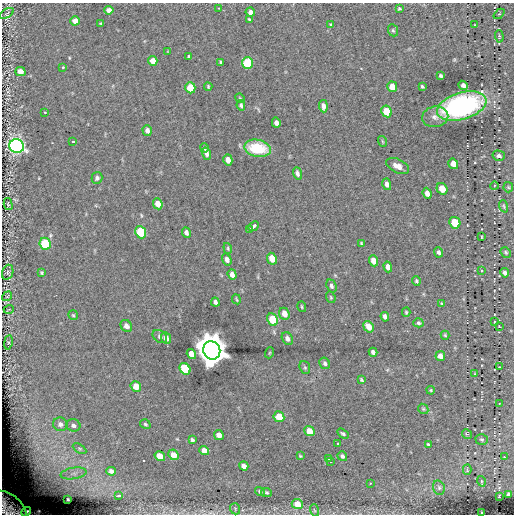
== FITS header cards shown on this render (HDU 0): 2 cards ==
NAXIS1  =                  512
NAXIS2  =                  512

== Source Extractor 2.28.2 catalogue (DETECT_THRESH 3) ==
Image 512 x 512 px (HDU 0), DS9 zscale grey, 1 PNG px = 1 image px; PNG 516 x 516 px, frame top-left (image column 1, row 512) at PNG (2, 3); each listed source drawn as its Kron ellipse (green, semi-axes under 4 px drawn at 4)
Background 0.361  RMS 4.7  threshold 14.2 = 3 sigma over >= 5 px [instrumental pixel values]
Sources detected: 155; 1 with non-positive FLUX_AUTO (blend fragments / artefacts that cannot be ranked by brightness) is neither listed nor drawn; the other 154 listed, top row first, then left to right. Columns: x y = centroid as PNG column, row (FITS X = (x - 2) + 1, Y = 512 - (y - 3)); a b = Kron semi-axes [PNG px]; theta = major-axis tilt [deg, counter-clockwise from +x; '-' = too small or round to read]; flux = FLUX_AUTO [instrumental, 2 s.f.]
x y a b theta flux
219 8 2 2 - 2.3e+02
399 9 3 3 - 3.5e+02
109 10 4 4 - 2.0e+03
250 12 4 4 - 1.3e+03
7 13 8 2 33 2.9e+02
499 14 6 4 43 3.7e+02
249 19 3 2 - 3.2e+02
75 21 5 4 - 2.2e+03
101 23 3 2 - 2.9e+02
331 25 3 3 - 4.3e+02
475 25 3 2 - 2.3e+02
393 30 6 5 - 4.7e+02
499 36 6 3 -88 4.5e+02
168 52 3 2 - 2.0e+02
189 57 4 3 - 6.5e+02
153 61 5 4 - 3.4e+03
221 62 3 3 - 4.5e+02
248 63 6 5 - 1.6e+04
63 67 3 2 - 2.2e+02
20 72 5 4 - 2.3e+03
441 76 4 3 - 6.0e+02
463 85 5 4 - 1.3e+03
422 86 4 3 - 4.2e+02
208 87 4 3 - 3.8e+02
392 87 5 5 - 3.2e+03
190 88 6 5 - 8.0e+03
240 98 5 4 - 3.4e+02
241 105 5 4 - 5.8e+02
323 106 6 4 -84 1.3e+03
462 106 25 13 17 6.7e+04
387 111 6 5 - 6.5e+03
45 112 2 2 - 1.9e+02
435 117 13 10 9 2.6e+03
276 123 5 4 - 1.3e+03
147 130 5 4 - 1.2e+03
382 141 5 3 - 3.0e+02
73 142 3 3 - 7.1e+02
17 146 7 7 - 1.4e+05
204 148 5 3 - 5.3e+02
258 148 13 8 -10 1.2e+04
207 154 6 4 -71 1.1e+03
499 156 6 5 - 1.0e+03
228 160 6 4 -73 2.2e+03
453 164 5 4 - 2.4e+03
398 166 12 6 -26 2.8e+03
297 173 6 4 -71 9.4e+02
97 178 6 5 - 8.7e+02
387 184 6 4 -74 1.0e+03
494 186 4 3 - 2.5e+02
508 187 5 5 - 4.0e+02
442 189 6 5 - 3.5e+03
427 193 5 4 - 1.6e+03
8 204 6 3 -76 3.9e+02
158 204 6 4 -66 3.3e+03
504 206 6 4 -71 4.4e+02
455 223 6 5 - 7.7e+03
254 226 6 3 42 1.1e+03
250 229 3 2 - 3.9e+02
141 232 6 5 - 1.5e+04
186 232 5 4 - 1.0e+03
482 237 3 2 - 2.1e+02
361 243 4 3 - 3.7e+02
45 244 6 5 - 1.6e+04
228 248 5 4 - 4.1e+02
439 252 5 4 - 7.0e+02
506 252 6 4 -47 4.7e+02
272 259 6 4 -65 4.3e+03
227 260 6 4 -71 1.4e+03
373 261 6 4 -67 2.9e+03
388 267 5 4 - 1.6e+03
481 271 4 3 - 2.4e+02
8 272 8 5 71 5.1e+02
42 273 4 4 - 3.9e+02
505 273 4 4 - 9.3e+02
232 275 5 4 - 1.7e+03
416 281 5 4 - 4.3e+02
331 286 7 5 -67 7.3e+02
7 296 5 4 - 3.4e+02
331 297 6 4 -69 3.8e+02
236 299 5 2 - 3.6e+02
215 302 4 3 - 9.4e+02
442 304 3 3 - 3.4e+02
302 307 5 3 - 4.1e+02
9 309 5 3 - 2.3e+02
406 312 4 4 - 3.7e+02
284 314 6 5 - 2.9e+03
73 315 5 5 - 4.2e+02
385 317 5 4 - 1.1e+03
272 320 6 5 - 8.8e+03
494 321 2 2 - 2.3e+02
418 323 5 4 - 5.7e+02
126 326 6 5 - 1.7e+03
499 326 4 4 - 2.3e+02
369 327 6 4 -56 3.0e+03
445 335 4 4 - 3.9e+02
160 336 8 5 -37 1.0e+03
166 338 6 4 -68 1.8e+03
287 339 7 5 -60 1.3e+03
8 342 7 4 81 4.6e+02
212 350 9 8 - 1.0e+06
373 352 4 4 - 9.4e+02
269 353 5 3 - 3.1e+02
191 354 5 4 - 3.3e+03
440 356 5 5 - 2.0e+03
325 363 6 5 - 7.2e+02
305 367 6 5 - 5.2e+02
499 367 2 2 - 1.6e+02
185 369 6 5 - 1.8e+04
475 374 4 2 - 2.2e+02
361 380 4 3 - 4.0e+02
136 386 5 5 - 4.2e+03
431 390 4 3 - 3.8e+02
499 404 3 2 - 1.7e+02
423 409 5 4 - 4.6e+02
279 417 5 5 - 5.8e+03
60 424 7 6 - 1.3e+03
145 424 6 4 -34 4.8e+02
73 425 7 6 - 1.2e+03
309 431 5 4 - 5.0e+03
343 434 6 4 -32 5.6e+02
467 434 5 3 - 3.2e+02
219 435 5 4 - 2.2e+03
482 439 6 5 - 5.4e+02
192 440 4 3 - 6.4e+02
338 443 3 2 - 2.6e+02
428 444 3 3 - 3.5e+02
80 449 7 4 -31 5.8e+02
204 450 5 4 - 3.2e+03
173 455 5 5 - 3.1e+03
160 456 5 4 - 4.0e+03
300 456 4 3 - 3.4e+02
342 456 5 4 - 9.5e+02
504 457 3 2 - 2.2e+03
328 459 3 2 - 4.7e+02
330 462 3 2 - 5.9e+02
244 466 5 4 - 2.2e+03
467 470 5 2 - 2.9e+02
111 471 4 4 - 1.1e+03
74 473 13 5 9 1.7e+03
481 481 5 3 - 2.7e+02
370 483 3 3 - 3.4e+02
439 488 7 5 -75 7.9e+02
260 492 5 4 - 6.6e+02
266 493 5 4 - 6.0e+02
509 494 4 4 - 9.5e+02
119 496 4 2 - 7.5e+02
499 496 4 2 - 3.0e+02
68 499 3 2 - 4.4e+02
297 504 6 5 - 5.8e+03
8 508 21 13 -41 6.9e+03
235 509 6 5 - 5.2e+02
314 510 6 4 -71 4.5e+02
26 512 5 4 - 6.8e+02
481 513 3 2 - 2.0e+02
At the frame edge (FLAGS 8, measured only in part): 3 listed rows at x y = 8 508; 26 512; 481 513
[1 non-positive-flux detection neither listed nor drawn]